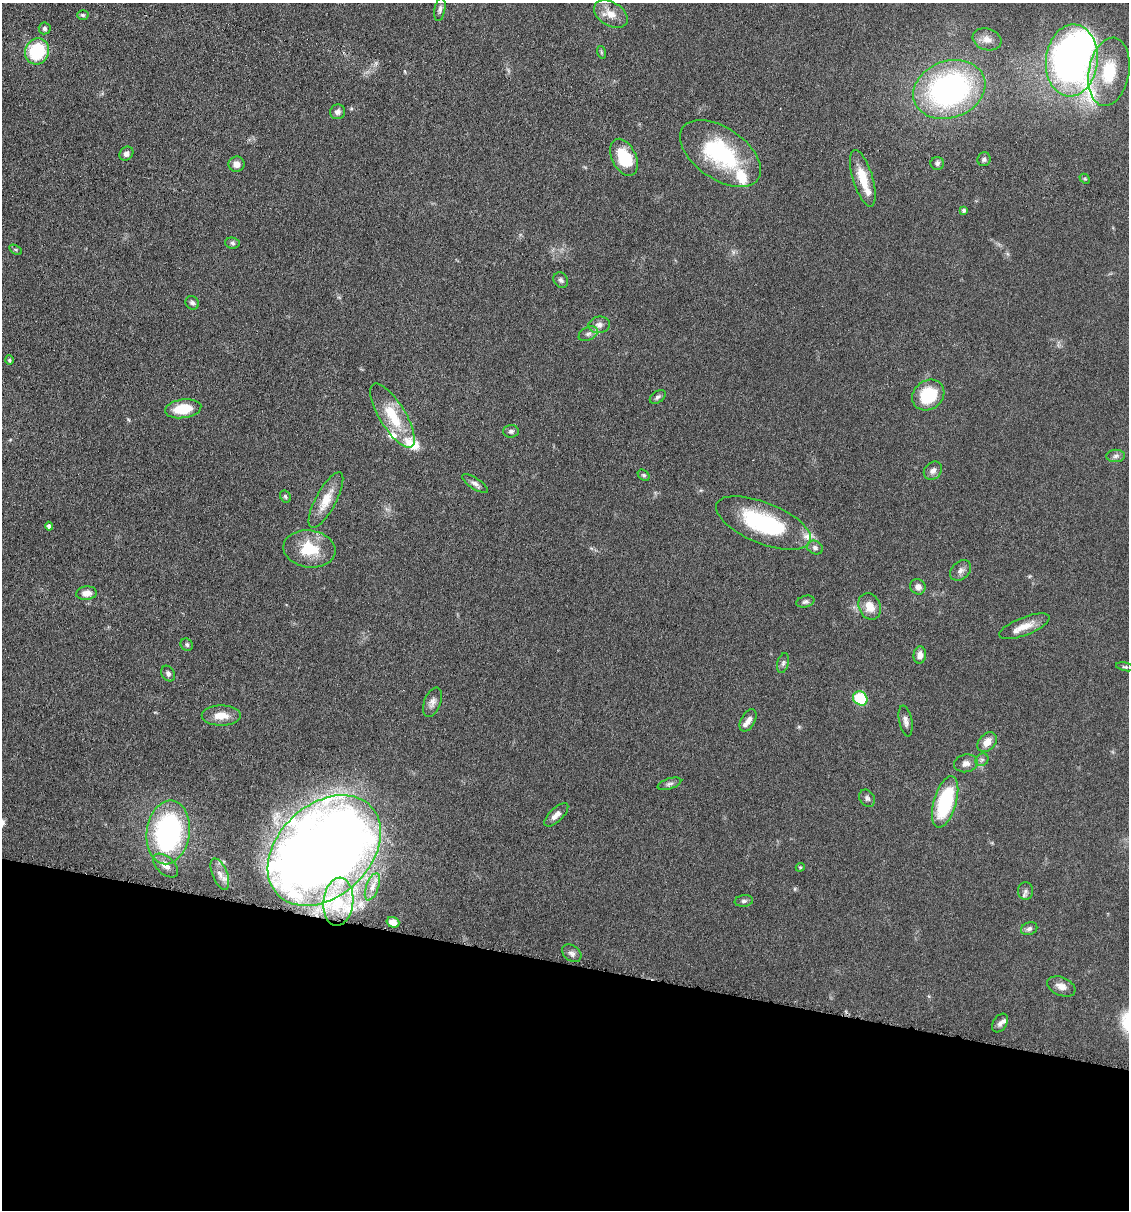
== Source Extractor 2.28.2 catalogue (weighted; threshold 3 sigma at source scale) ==
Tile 15 of 4 x 4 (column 3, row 4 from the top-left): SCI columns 2368-3494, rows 4-1211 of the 4852 x 4836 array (HDU 1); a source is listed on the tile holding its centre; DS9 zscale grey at full resolution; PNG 1131 x 1212 px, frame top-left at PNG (2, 3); each listed source drawn as its Kron ellipse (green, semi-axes under 4 px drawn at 4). Shown black and unused: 20% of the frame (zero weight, under 4 of 8 exposures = <1% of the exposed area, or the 3 px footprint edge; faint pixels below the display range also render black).
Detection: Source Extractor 2.28.2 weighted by HDU 2 'WHT'; one run over the whole footprint, this tile lists its part. Background 0.0485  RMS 0.004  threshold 0.0163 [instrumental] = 3 sigma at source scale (4.09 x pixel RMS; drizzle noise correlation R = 1.36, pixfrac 0.8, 0.05/0.05 arcsec/px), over >= 5 px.
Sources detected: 87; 8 inside a brighter listed object's ellipse — not listed separately; the other 79 listed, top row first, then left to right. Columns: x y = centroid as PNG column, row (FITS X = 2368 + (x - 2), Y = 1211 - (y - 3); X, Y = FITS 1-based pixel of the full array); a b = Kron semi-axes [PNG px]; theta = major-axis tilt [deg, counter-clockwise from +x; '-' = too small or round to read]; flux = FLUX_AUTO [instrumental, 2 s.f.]
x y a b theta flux
440 9 12 5 81 1.3
611 14 18 11 -31 5
83 15 6 4 -1 0.62
45 28 6 6 - 0.94
987 39 14 10 -18 3.1
37 51 13 11 66 21
601 52 6 4 -72 0.49
1072 60 36 26 84 230
1109 72 34 20 80 20
949 89 37 28 20 99
338 112 8 7 - 1.5
720 153 46 25 -35 38
126 154 7 6 - 1.6
624 157 20 12 -64 15
984 159 7 6 - 1
937 163 7 6 - 0.89
236 164 8 7 - 2.6
863 178 29 10 -73 9.2
1085 179 6 4 -42 0.46
964 210 4 3 - 0.82
232 243 7 5 -5 0.8
16 250 7 4 -31 0.49
561 280 8 7 - 1.1
192 303 7 6 - 1.1
599 325 11 8 8 2.1
588 334 10 6 27 1.4
9 360 4 4 - 0.48
928 395 17 14 37 16
658 397 9 5 36 1
183 409 18 9 8 9.5
392 416 37 13 -58 13
511 431 8 6 2 1
1116 456 9 6 3 1.3
933 471 10 8 45 1.8
644 475 6 4 -39 0.64
475 484 15 5 -33 1.6
285 496 6 5 - 0.66
326 500 31 10 62 7.2
763 523 50 20 -22 39
49 526 4 4 - 1.2
815 548 8 6 -25 1.3
309 549 26 18 -8 13
960 570 12 8 43 1.8
918 587 8 7 - 2.1
86 593 10 6 5 2.9
805 602 9 5 15 0.93
870 606 14 11 -64 4.9
1024 626 27 9 21 5.2
187 645 6 5 - 0.81
920 655 9 6 84 2.6
783 663 10 5 75 1
1125 667 9 4 -11 0.63
168 673 8 6 -59 1.2
860 698 8 6 -42 21
432 702 15 8 70 2
221 716 19 10 1 5.3
748 720 12 7 61 2.3
906 721 16 6 -79 1.9
987 742 11 8 46 3.6
982 760 7 6 - 0.93
966 763 12 9 12 2.2
669 784 12 5 17 1.2
867 798 9 7 -56 1.2
945 802 26 11 73 31
556 815 15 6 44 2.5
168 832 32 21 82 70
324 850 64 46 43 680
165 865 15 8 -42 2.8
800 867 4 4 - 0.38
220 874 17 7 -68 2.8
372 887 14 6 70 2.2
1026 891 9 7 87 1.3
744 901 9 5 7 0.96
338 902 24 15 84 11
393 922 6 5 - 2.2
1029 929 8 6 22 1.3
572 953 10 7 -38 1.6
1061 986 15 9 -22 3
1000 1023 10 7 56 1.4